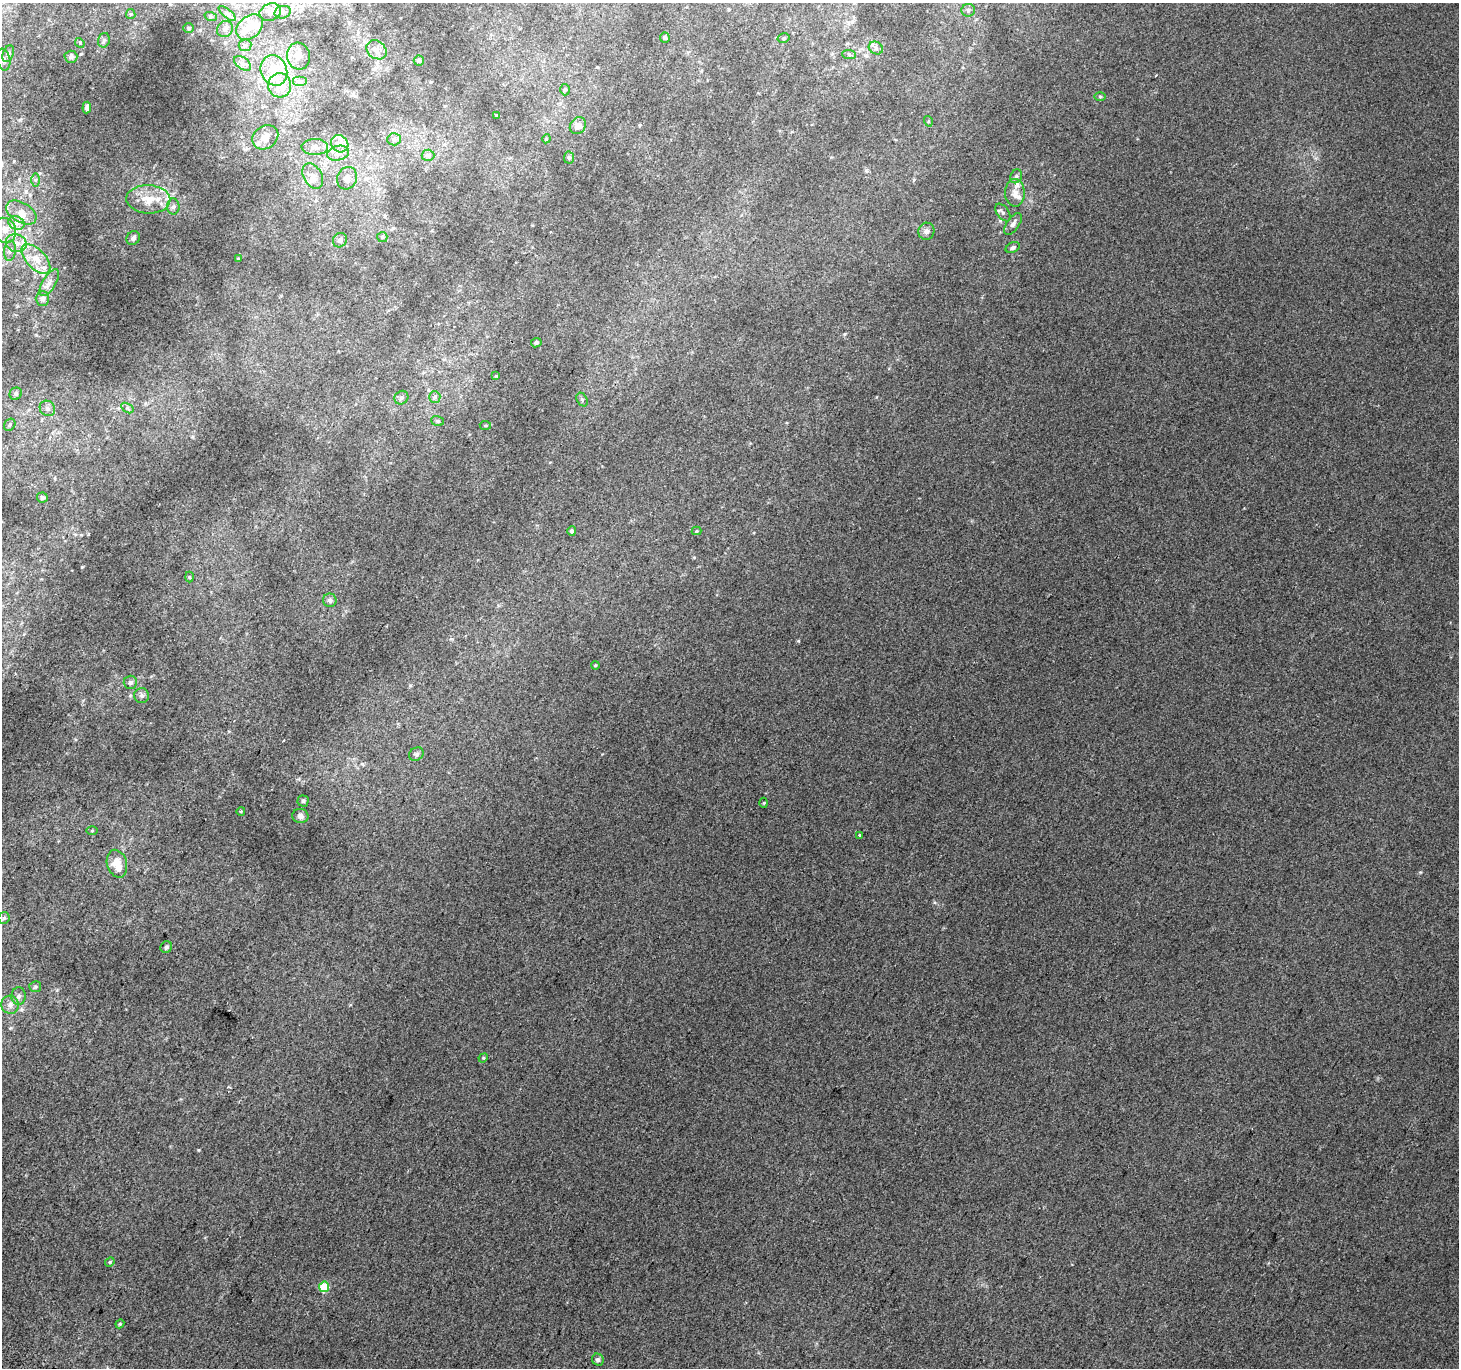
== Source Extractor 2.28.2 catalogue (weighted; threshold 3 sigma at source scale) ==
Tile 7 of 4 x 4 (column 3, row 2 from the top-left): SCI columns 2948-4404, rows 3031-4396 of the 5888 x 5996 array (HDU 1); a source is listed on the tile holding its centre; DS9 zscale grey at full resolution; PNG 1461 x 1370 px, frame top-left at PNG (2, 3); each listed source drawn as its Kron ellipse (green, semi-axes under 4 px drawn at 4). Shown black and unused: <1% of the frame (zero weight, under 2 of 3 exposures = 2% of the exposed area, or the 3 px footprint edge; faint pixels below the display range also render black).
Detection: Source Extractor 2.28.2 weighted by HDU 2 'WHT'; one run over the whole footprint, this tile lists its part. Background 0.00704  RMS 0.007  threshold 0.0315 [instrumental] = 3 sigma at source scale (4.5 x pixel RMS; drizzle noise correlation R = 1.50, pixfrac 1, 0.0396/0.0396 arcsec/px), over >= 5 px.
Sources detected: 118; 18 inside a brighter listed object's ellipse — not listed separately; the other 100 listed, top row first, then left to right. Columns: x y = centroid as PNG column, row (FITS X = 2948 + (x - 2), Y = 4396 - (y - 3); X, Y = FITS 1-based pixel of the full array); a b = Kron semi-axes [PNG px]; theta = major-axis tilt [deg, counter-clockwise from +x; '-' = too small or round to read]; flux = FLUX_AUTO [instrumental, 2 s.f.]
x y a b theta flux
968 10 7 6 - 1.9
270 12 11 8 20 5.6
283 12 8 6 14 2.2
131 14 5 4 - 0.78
227 14 11 4 -40 1.8
211 17 6 4 -19 0.86
250 27 15 11 39 8.7
189 28 5 5 - 0.93
225 29 8 7 - 2.9
665 38 5 5 - 1.2
784 38 6 4 15 1.2
104 40 7 5 75 1.5
80 43 5 4 - 0.9
245 45 6 6 - 1.5
876 48 7 6 - 2.3
376 50 11 8 -39 4.6
8 54 9 5 70 1.7
849 54 7 4 -2 1.3
298 56 13 11 -74 6.2
71 57 6 6 - 2.1
4 60 11 6 -79 3
419 60 5 5 - 1.3
243 63 9 6 -36 2.6
274 70 16 13 -67 13
300 82 7 5 0 1.8
280 85 12 11 - 8
565 90 5 4 - 1.2
1100 97 6 4 0 0.79
87 107 6 4 84 2
496 115 3 2 - 0.59
928 121 5 3 - 0.72
578 126 9 7 52 4.8
265 137 14 11 35 7.8
394 139 6 6 - 1.8
546 139 4 3 - 0.67
340 144 9 8 - 4.1
315 147 13 8 1 4.2
338 153 11 7 14 4.1
428 155 6 5 - 1.8
569 158 6 5 - 1.3
313 176 14 9 -59 5.4
1016 176 7 5 67 1.6
347 178 11 9 65 4.4
35 180 7 4 90 1.3
1015 193 14 10 -88 5.4
148 199 22 14 -3 14
173 207 8 6 88 2
21 212 16 10 -31 7.1
1003 213 10 6 -53 1.9
16 223 8 6 -21 3
1013 224 12 6 56 2.7
5 230 13 11 -65 7.7
926 231 9 8 - 2.9
382 237 5 5 - 1.1
133 238 7 6 - 1.6
340 240 7 6 - 2.2
16 243 11 8 -18 5.1
1013 248 7 5 26 1.7
10 251 10 6 83 2.3
36 259 18 9 -46 9.9
238 259 3 3 - 0.78
49 283 15 6 58 4.5
42 298 7 6 - 3
536 343 5 4 - 1.4
496 376 4 4 - 0.66
16 394 6 6 - 1.7
435 397 6 5 - 1.5
401 398 7 6 - 1.7
582 399 7 5 -62 1.4
47 408 8 7 - 2.3
127 408 7 4 -34 1.3
437 421 6 5 - 1.2
10 425 6 5 - 1.3
485 425 6 4 -5 0.87
42 498 5 5 - 1.6
572 531 5 4 - 1.6
696 531 5 4 - 0.73
189 577 5 3 - 0.73
330 600 7 6 - 2
595 665 4 3 - 0.57
130 682 6 6 - 1.6
142 696 7 7 - 2
416 754 7 6 - 1.7
303 801 5 5 - 1.2
764 803 5 3 - 0.6
241 811 4 3 - 0.55
300 816 8 7 - 2.6
92 831 6 4 1 0.92
859 835 3 3 - 1.7
117 864 14 10 -73 11
4 918 6 5 - 1.3
166 947 6 5 - 1.4
35 987 6 5 - 1.2
19 996 8 7 - 2.6
10 1005 9 8 - 3.6
483 1058 5 4 - 0.68
110 1262 5 4 - 0.89
324 1287 5 5 - 24
120 1324 4 4 - 0.79
598 1360 6 5 - 1.9
Unlisted compact peaks at least as high as the median listed source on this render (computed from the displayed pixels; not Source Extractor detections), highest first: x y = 798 641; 198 1150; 1420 872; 82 567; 934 902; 845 334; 11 1028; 410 685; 694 557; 1316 158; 20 120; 1156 75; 876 397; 40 173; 229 1087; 75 739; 57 990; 130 696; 229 731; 831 157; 602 754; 192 34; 866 170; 1268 1263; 350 1005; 299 779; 1244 508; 36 335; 363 764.